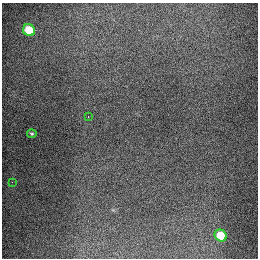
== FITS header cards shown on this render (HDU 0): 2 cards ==
NAXIS1  =                  256
NAXIS2  =                  256

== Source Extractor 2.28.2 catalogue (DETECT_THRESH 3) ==
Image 256 x 256 px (HDU 0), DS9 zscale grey, 1 PNG px = 1 image px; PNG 260 x 260 px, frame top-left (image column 1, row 256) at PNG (2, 3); each listed source drawn as its Kron ellipse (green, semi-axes under 4 px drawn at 4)
Background 1300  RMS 27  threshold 79.7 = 3 sigma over >= 5 px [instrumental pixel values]
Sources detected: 5; all 5 listed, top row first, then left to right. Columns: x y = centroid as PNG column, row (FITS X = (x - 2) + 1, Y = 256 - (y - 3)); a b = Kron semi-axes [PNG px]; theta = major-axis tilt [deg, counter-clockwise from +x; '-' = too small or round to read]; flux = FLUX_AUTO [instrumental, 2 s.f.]
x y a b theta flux
29 30 6 5 - 87000
88 117 3 2 - 2400
32 134 5 4 - 2600
12 182 2 2 - 3200
221 235 6 5 - 64000